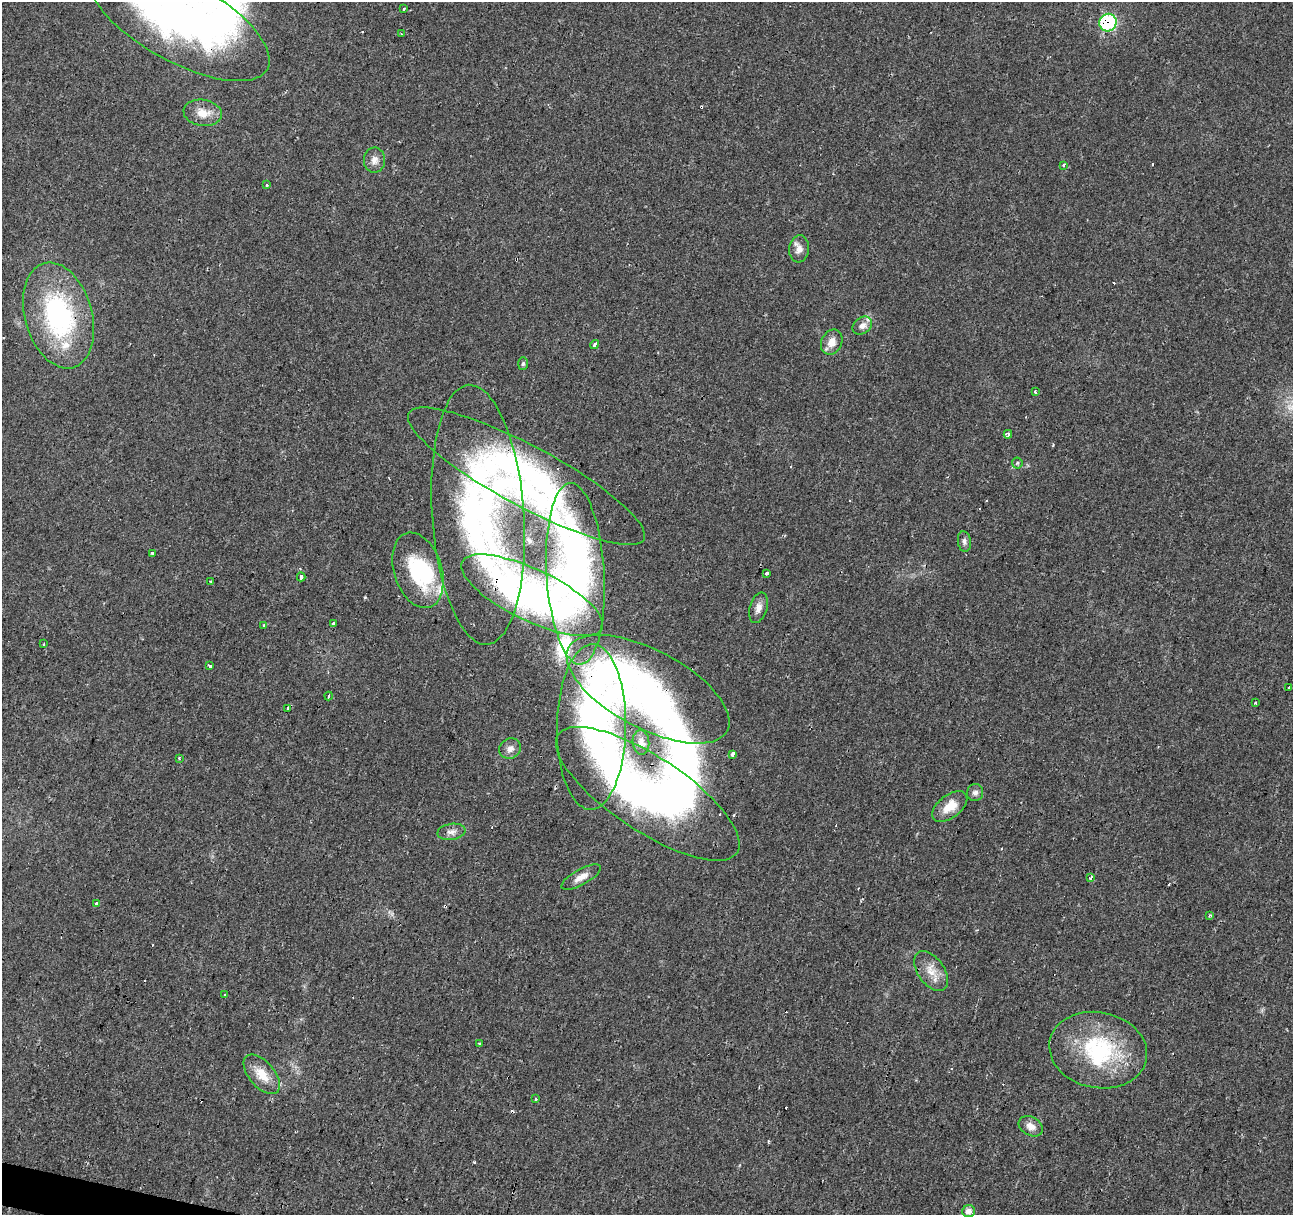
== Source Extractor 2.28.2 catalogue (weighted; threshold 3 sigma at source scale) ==
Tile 7 of 4 x 4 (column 3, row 2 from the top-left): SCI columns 2585-3875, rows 2646-3858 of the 5172 x 5351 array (HDU 1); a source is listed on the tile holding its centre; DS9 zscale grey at full resolution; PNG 1295 x 1217 px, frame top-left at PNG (2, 2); each listed source drawn as its Kron ellipse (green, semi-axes under 4 px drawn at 4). Shown black and unused: <1% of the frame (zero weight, under 2 of 3 exposures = <1% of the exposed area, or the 3 px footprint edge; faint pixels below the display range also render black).
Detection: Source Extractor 2.28.2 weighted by HDU 2 'WHT'; one run over the whole footprint, this tile lists its part. Background 0.0242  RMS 0.004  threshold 0.0181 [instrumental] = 3 sigma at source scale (4.5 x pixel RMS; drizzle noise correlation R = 1.50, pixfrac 1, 0.0396/0.0396 arcsec/px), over >= 5 px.
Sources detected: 85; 3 inside a brighter object's white glare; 20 cosmic-ray / hot-pixel residue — neither listed nor drawn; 4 inside a brighter listed object's ellipse — not listed separately; the other 58 listed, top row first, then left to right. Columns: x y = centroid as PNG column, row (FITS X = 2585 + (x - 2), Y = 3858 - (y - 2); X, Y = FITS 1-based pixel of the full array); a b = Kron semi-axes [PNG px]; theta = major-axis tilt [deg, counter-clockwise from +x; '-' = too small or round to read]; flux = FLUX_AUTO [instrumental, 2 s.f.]
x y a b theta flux
404 8 3 2 - 0.58
179 21 100 40 -29 170
1108 23 9 8 - 45
402 34 3 2 - 0.39
203 113 19 13 -9 6
374 160 12 10 88 2.8
1064 165 4 3 - 1.1
266 184 3 3 - 2.1
799 249 13 10 84 2.9
59 315 54 33 -74 66
862 326 10 8 36 2.5
832 342 13 10 64 4
595 345 5 3 - 3.9
523 364 6 5 - 0.81
1035 392 3 3 - 0.91
1008 434 4 3 - 2.7
1017 463 5 5 - 0.57
526 476 133 30 -28 86
478 515 130 46 -86 110
964 542 10 6 -82 1.3
152 553 3 3 - 2.1
418 570 39 24 -73 26
767 573 3 3 - 2.7
575 574 91 29 -87 90
301 577 4 3 - 4.5
211 582 3 3 - 0.54
532 595 78 26 -26 87
758 608 16 8 73 2.9
333 623 4 3 - 1.9
263 625 3 3 - 0.98
44 644 3 3 - 0.97
210 666 3 3 - 2.9
1289 688 3 3 - 1.2
648 689 90 39 -28 96
328 696 4 2 - 0.56
1255 703 3 3 - 7
287 709 3 3 - 2.5
591 727 83 34 89 81
641 742 12 8 -83 1.9
510 749 11 10 - 2.6
733 754 3 3 - 46
179 758 3 2 - 0.44
975 793 9 8 - 1.8
648 794 107 37 -33 160
950 806 20 11 38 6.8
451 832 14 8 8 2.3
581 877 22 8 29 3.7
1091 878 4 3 - 2.7
97 904 3 3 - 6.7
1209 915 4 3 - 0.6
931 971 22 13 -55 6.2
225 995 3 2 - 0.52
479 1044 4 2 - 0.42
1098 1050 49 38 -11 41
262 1074 23 12 -49 7.5
536 1099 3 3 - 2.6
1031 1126 13 9 -29 3.2
969 1211 6 6 - 2.2
Overlapping masked pixels (flux is a lower limit): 10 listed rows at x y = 179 21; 1108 23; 59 315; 526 476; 418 570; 532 595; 648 689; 591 727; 648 794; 1098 1050
Isophote crosses this tile's border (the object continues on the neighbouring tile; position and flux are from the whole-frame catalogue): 1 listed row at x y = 179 21
Unlisted compact peaks at least as high as the median listed source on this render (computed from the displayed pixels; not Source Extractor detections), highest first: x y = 474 1162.